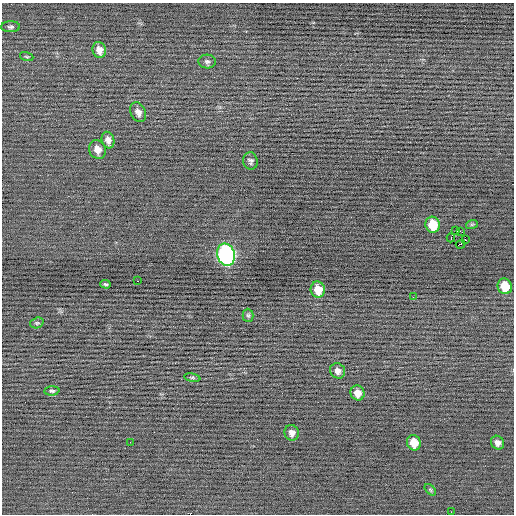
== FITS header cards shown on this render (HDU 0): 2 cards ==
NAXIS1  =                  512 / Axis length
NAXIS2  =                  512 / Axis length

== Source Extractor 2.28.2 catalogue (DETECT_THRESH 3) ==
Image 512 x 512 px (HDU 0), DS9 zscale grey, 1 PNG px = 1 image px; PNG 516 x 516 px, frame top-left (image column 1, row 512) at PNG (2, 3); each listed source drawn as its Kron ellipse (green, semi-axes under 4 px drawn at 4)
Background -0.0385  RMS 0.77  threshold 2.31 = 3 sigma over >= 5 px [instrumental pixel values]
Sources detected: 33; all 33 listed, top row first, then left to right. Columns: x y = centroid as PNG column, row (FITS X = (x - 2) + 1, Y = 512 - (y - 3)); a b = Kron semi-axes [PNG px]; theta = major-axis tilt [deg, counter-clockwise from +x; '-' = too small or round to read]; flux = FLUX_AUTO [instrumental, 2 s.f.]
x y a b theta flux
11 27 9 5 2 120
99 50 8 6 -71 350
27 57 7 3 -19 51
207 61 8 7 - 140
138 112 10 7 -64 290
108 140 8 6 -73 250
97 150 10 8 -66 370
250 161 9 7 -82 140
472 224 6 4 18 54
433 225 8 7 - 1100
456 231 4 2 - 210
460 231 2 2 - 130
451 238 4 2 - 1100
465 240 2 2 - 160
461 244 5 2 - 550
226 255 11 9 -75 12000
138 281 2 2 - 28
105 284 5 3 - 72
505 286 8 7 - 1100
318 290 8 7 - 720
413 297 2 2 - 43
248 315 6 5 - 83
37 323 7 5 19 79
338 371 8 7 - 270
192 378 8 4 -8 73
52 391 7 4 4 99
357 393 7 7 - 390
292 433 8 7 - 240
130 442 2 2 - 30
414 443 8 6 -66 610
497 443 7 6 - 230
430 490 7 4 -46 69
451 512 2 2 - 84